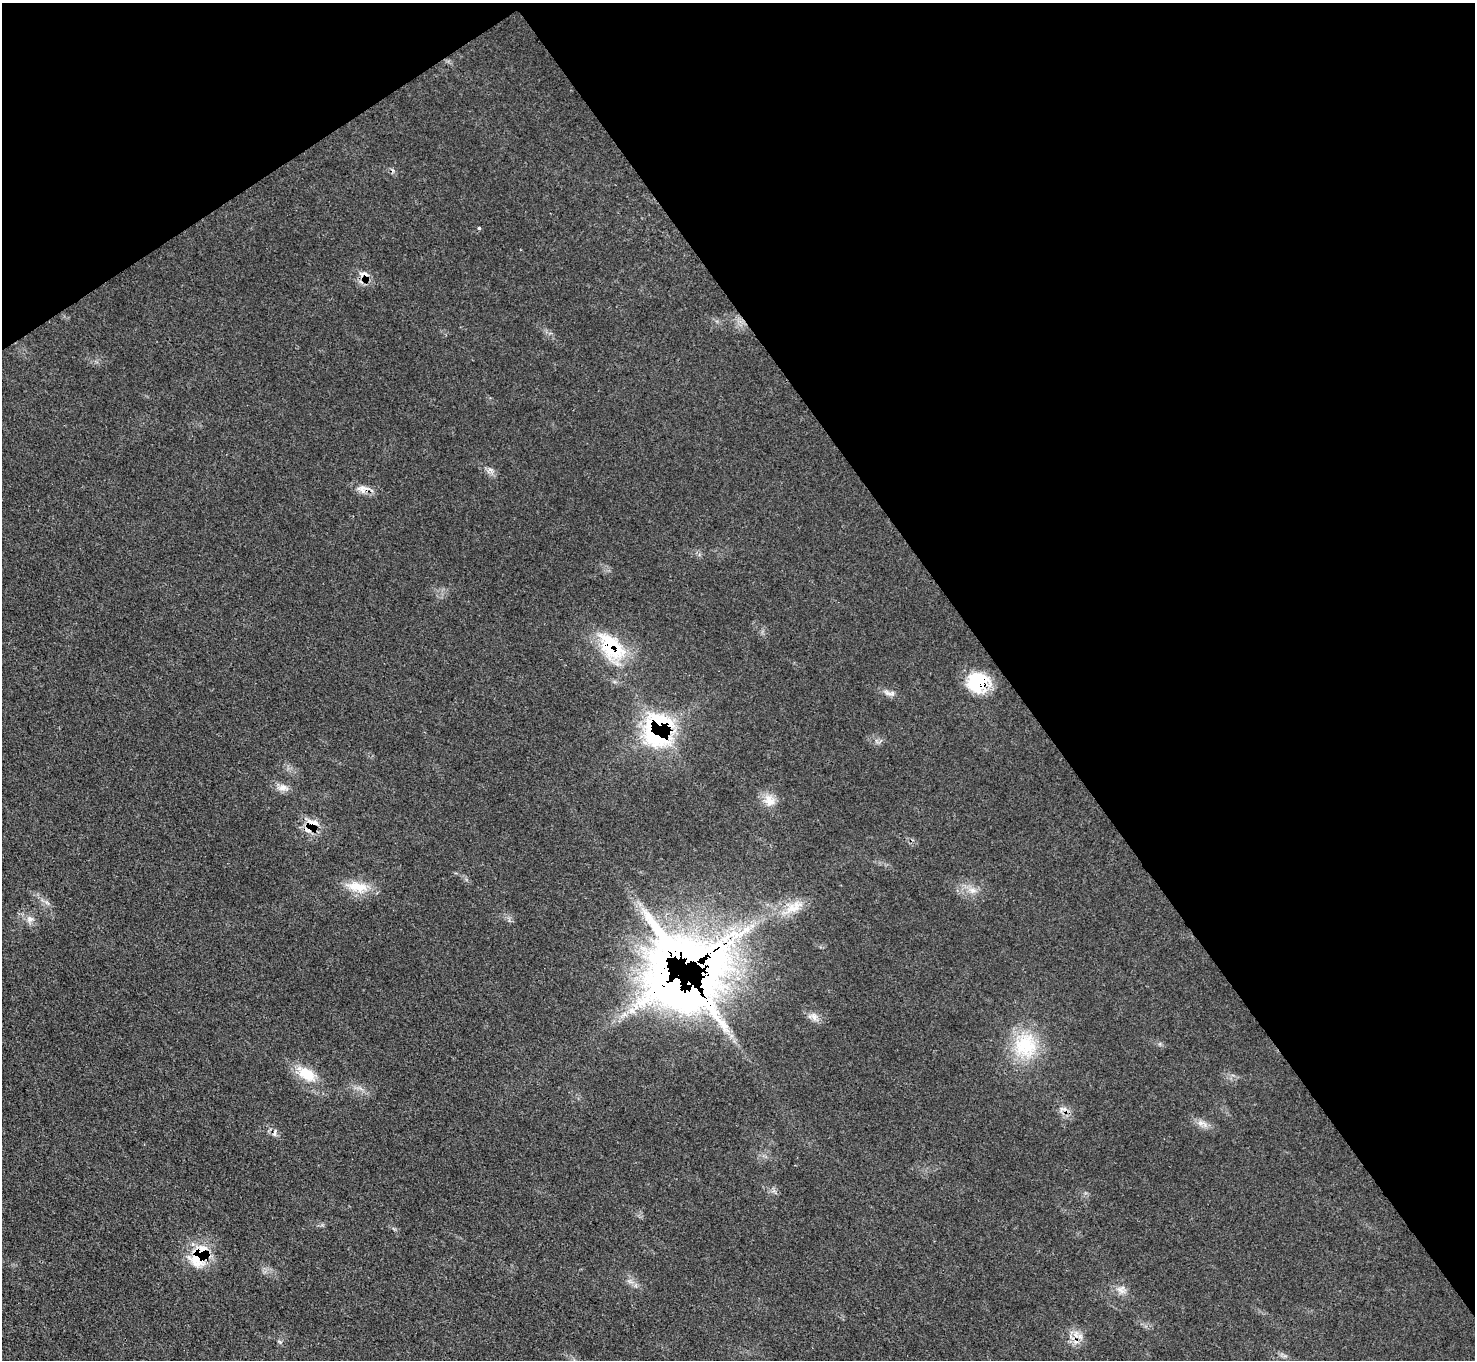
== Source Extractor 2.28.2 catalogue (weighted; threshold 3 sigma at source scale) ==
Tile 3 of 4 x 4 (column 3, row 1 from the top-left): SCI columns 2948-4420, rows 4375-5732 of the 5895 x 5889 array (HDU 1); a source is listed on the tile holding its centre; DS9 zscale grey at full resolution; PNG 1477 x 1362 px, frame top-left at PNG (2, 3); no overlay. Shown black and unused: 36% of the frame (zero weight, under 3 of 4 exposures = <1% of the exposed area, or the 3 px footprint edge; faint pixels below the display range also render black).
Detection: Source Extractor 2.28.2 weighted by HDU 2 'WHT'; one run over the whole footprint, this tile lists its part. Background 0.0784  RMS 0.004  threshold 0.0178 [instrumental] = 3 sigma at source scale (4.5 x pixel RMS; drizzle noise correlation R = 1.50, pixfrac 1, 0.05/0.05 arcsec/px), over >= 5 px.
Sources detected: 29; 2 inside a brighter object's white glare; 1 cosmic-ray / hot-pixel residue — not listed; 2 inside a brighter listed object's ellipse — not listed separately; the other 24 listed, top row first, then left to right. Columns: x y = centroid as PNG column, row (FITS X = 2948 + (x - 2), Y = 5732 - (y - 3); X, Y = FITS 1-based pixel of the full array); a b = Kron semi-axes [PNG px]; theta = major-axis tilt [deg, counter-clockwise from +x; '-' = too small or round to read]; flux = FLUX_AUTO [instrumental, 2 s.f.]
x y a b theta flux
479 228 3 3 - 1.1
364 274 15 6 -11 2.5
363 489 17 11 5 3.5
611 647 41 24 -50 25
977 682 25 21 27 20
891 693 12 5 4 1.7
658 729 38 29 85 56
282 788 13 8 13 2.7
770 801 18 13 -61 5.2
312 823 21 12 -15 5.5
357 887 32 13 -9 9.3
972 890 9 8 - 2.5
793 907 30 13 28 8.9
30 919 9 9 - 2.3
692 957 119 72 -17 280
632 1010 11 8 -45 2.9
814 1017 11 8 -77 2.3
1026 1045 36 32 -90 23
306 1074 30 16 -35 11
1063 1109 13 7 16 2
1202 1124 20 6 -23 2.9
199 1256 34 20 63 17
1120 1290 15 6 -36 2.4
1080 1336 7 7 - 1.9
Overlapping masked pixels (flux is a lower limit): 8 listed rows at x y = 364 274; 363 489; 611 647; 977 682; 658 729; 312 823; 692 957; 199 1256
Unlisted compact peaks at least as high as the median listed source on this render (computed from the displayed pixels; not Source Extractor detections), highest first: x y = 490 469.